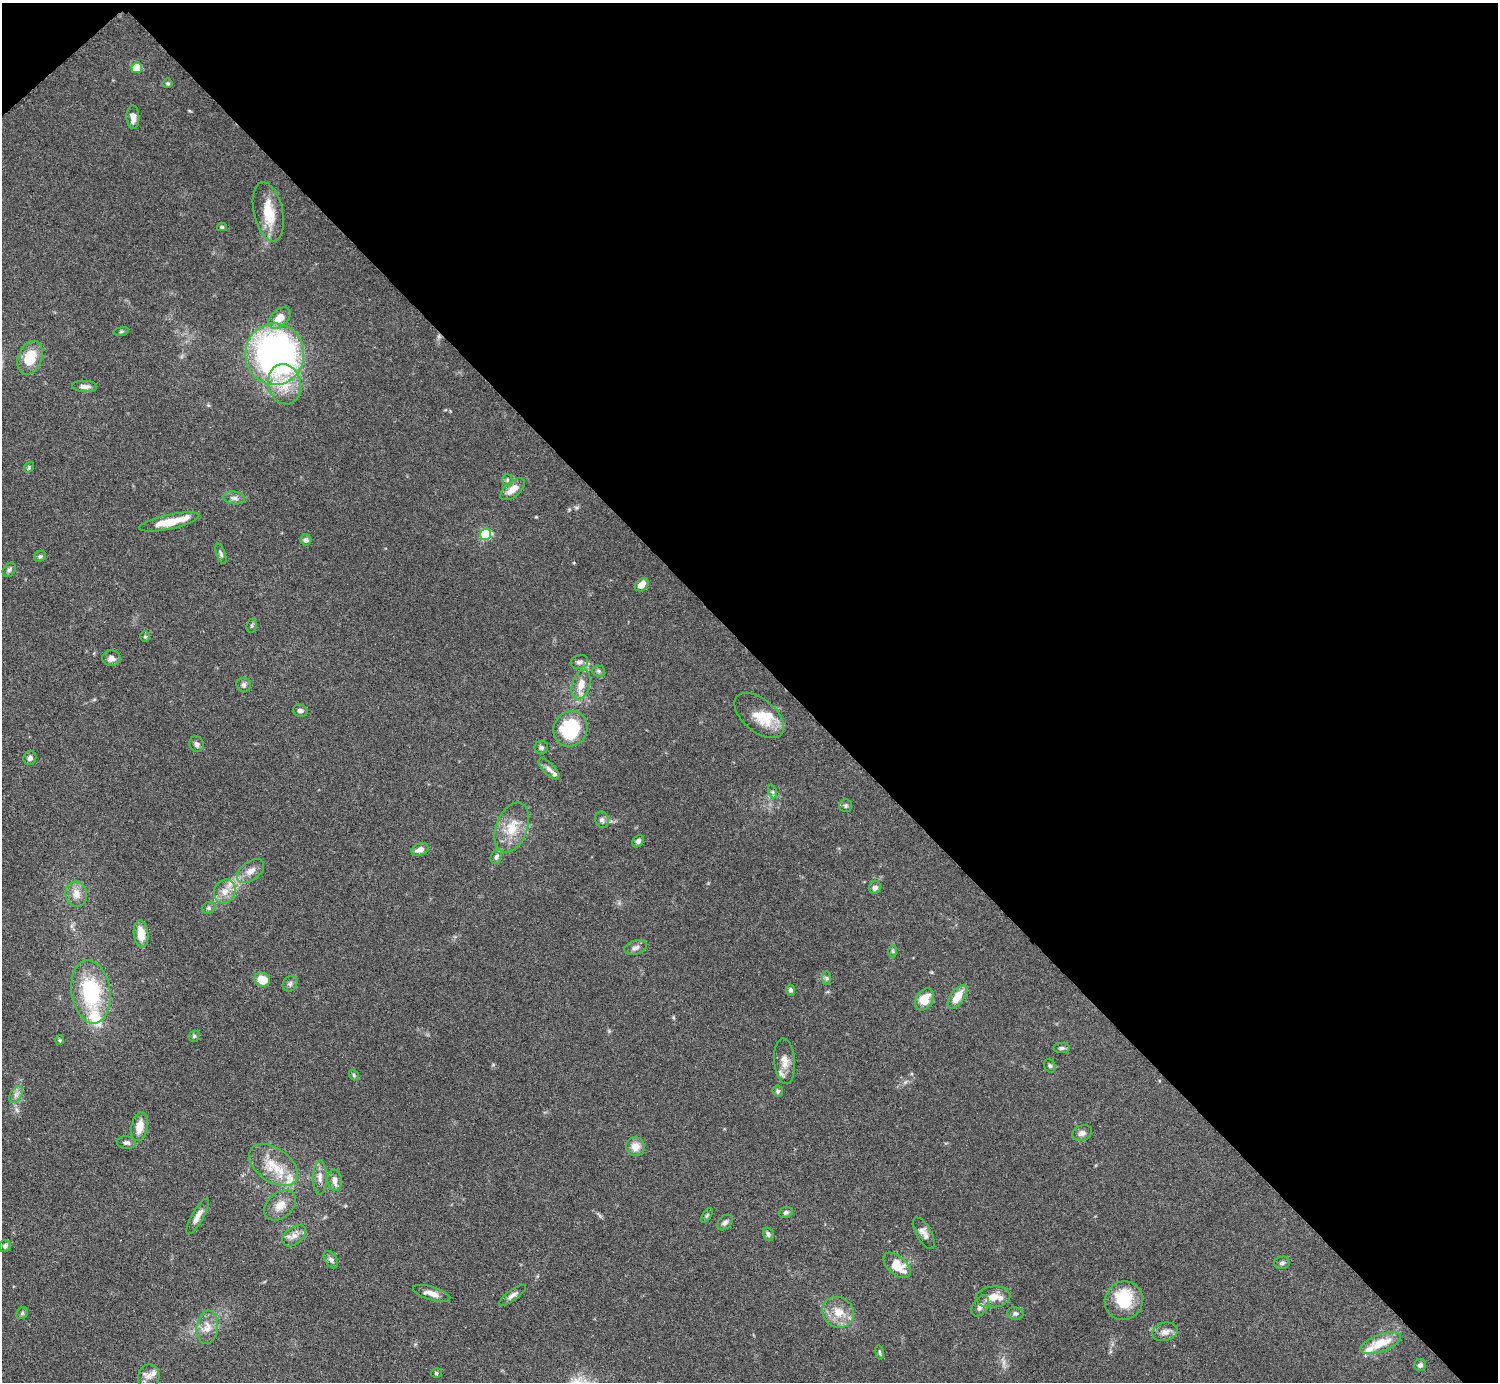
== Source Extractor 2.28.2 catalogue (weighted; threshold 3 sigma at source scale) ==
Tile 3 of 4 x 4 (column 3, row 1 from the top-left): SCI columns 2998-4493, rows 4449-5828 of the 6034 x 6030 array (HDU 1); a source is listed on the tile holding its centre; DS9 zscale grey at full resolution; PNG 1500 x 1384 px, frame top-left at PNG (2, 3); each listed source drawn as its Kron ellipse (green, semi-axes under 4 px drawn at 4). Shown black and unused: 48% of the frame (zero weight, under 4 of 7 exposures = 3% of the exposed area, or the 3 px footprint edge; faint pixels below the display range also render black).
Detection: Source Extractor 2.28.2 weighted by HDU 2 'WHT'; one run over the whole footprint, this tile lists its part. Background 0.073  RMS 0.0036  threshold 0.0146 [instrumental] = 3 sigma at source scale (4.09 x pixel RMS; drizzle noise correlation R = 1.36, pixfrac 0.8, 0.05/0.05 arcsec/px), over >= 5 px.
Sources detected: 112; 1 inside a brighter object's white glare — neither listed nor drawn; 11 inside a brighter listed object's ellipse — not listed separately; the other 100 listed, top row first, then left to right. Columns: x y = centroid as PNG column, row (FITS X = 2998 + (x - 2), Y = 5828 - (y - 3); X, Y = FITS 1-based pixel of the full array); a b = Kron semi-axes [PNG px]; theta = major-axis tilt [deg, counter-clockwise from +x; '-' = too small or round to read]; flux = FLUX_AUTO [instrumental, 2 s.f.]
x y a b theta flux
137 68 5 5 - 13
168 83 5 5 - 0.48
133 117 12 6 -88 2.2
268 212 30 14 -78 9.2
222 227 5 4 - 0.48
279 318 13 8 43 4.1
121 331 8 4 9 0.47
275 354 31 29 90 120
30 358 17 12 70 8.9
284 384 20 16 -77 8
85 386 12 5 -3 1.5
29 467 6 4 49 0.46
507 480 5 5 - 0.55
513 489 14 7 40 3.7
234 498 11 6 -7 1.3
169 522 31 7 12 7.4
486 534 5 5 - 30
306 540 6 5 - 0.9
221 554 10 4 -72 0.73
40 556 6 5 - 0.62
9 570 8 6 54 0.82
642 585 8 5 41 3.3
252 626 7 5 83 0.55
145 637 5 4 - 0.47
111 658 9 7 -4 1.7
579 662 9 6 20 1.1
599 671 6 5 - 0.6
244 685 7 7 - 0.87
581 685 15 8 73 4
300 711 7 6 - 1.1
759 715 29 16 -40 7.7
571 729 18 16 59 21
197 744 8 7 - 1
541 748 7 6 - 0.77
30 758 7 6 - 1
549 769 13 6 -45 1.4
773 792 7 4 -71 0.58
846 806 6 6 - 0.7
602 820 8 6 -72 1
512 827 26 15 68 7.7
638 841 7 5 47 1
420 850 9 6 21 2.2
496 857 7 5 68 0.87
251 871 15 9 38 2.8
875 888 6 6 - 1.1
225 891 12 10 62 3.2
76 894 13 10 -75 3.1
209 908 7 5 21 0.72
141 934 14 7 -82 4.7
636 948 11 7 17 1.4
893 951 6 4 -88 0.5
827 978 7 4 -89 0.6
262 980 8 7 - 5.9
290 984 8 7 - 0.92
791 990 5 4 - 0.76
91 992 32 19 -82 25
957 997 13 6 55 5.6
924 999 12 8 58 6.1
194 1036 6 5 - 0.5
60 1040 5 4 - 0.4
1062 1048 8 5 0 0.7
785 1061 23 10 -85 3.7
1050 1066 7 5 -61 0.64
354 1075 5 4 - 0.47
778 1091 6 5 - 0.6
16 1094 9 5 56 1.3
140 1127 14 8 79 4.1
1082 1133 10 7 18 1.4
127 1143 9 6 -5 1
635 1147 9 9 - 3.3
273 1165 27 17 -36 9.1
320 1177 17 7 89 2.1
335 1180 10 7 -82 2.1
280 1205 18 12 41 3.8
786 1212 7 5 22 0.76
707 1215 8 4 55 0.5
197 1217 20 6 61 2.4
725 1222 9 6 48 0.96
924 1233 17 7 -61 1.9
768 1234 7 5 -74 0.71
294 1236 14 8 37 2.4
5 1246 6 6 - 0.98
331 1260 10 6 -54 1.1
1282 1263 8 6 13 0.81
897 1265 16 9 -41 6.9
432 1293 19 6 -16 2.7
512 1295 16 5 36 1.5
993 1297 17 10 5 4.3
1124 1301 19 19 - 13
980 1306 11 7 57 2.1
838 1312 16 15 - 5.4
22 1313 6 5 - 0.6
1015 1313 8 6 -9 0.89
207 1327 17 10 82 3.5
1165 1332 13 9 14 2.1
1380 1343 21 8 20 7.1
880 1352 7 3 -81 0.46
1420 1365 6 6 - 0.96
436 1373 5 4 - 0.53
149 1376 12 10 79 2.2